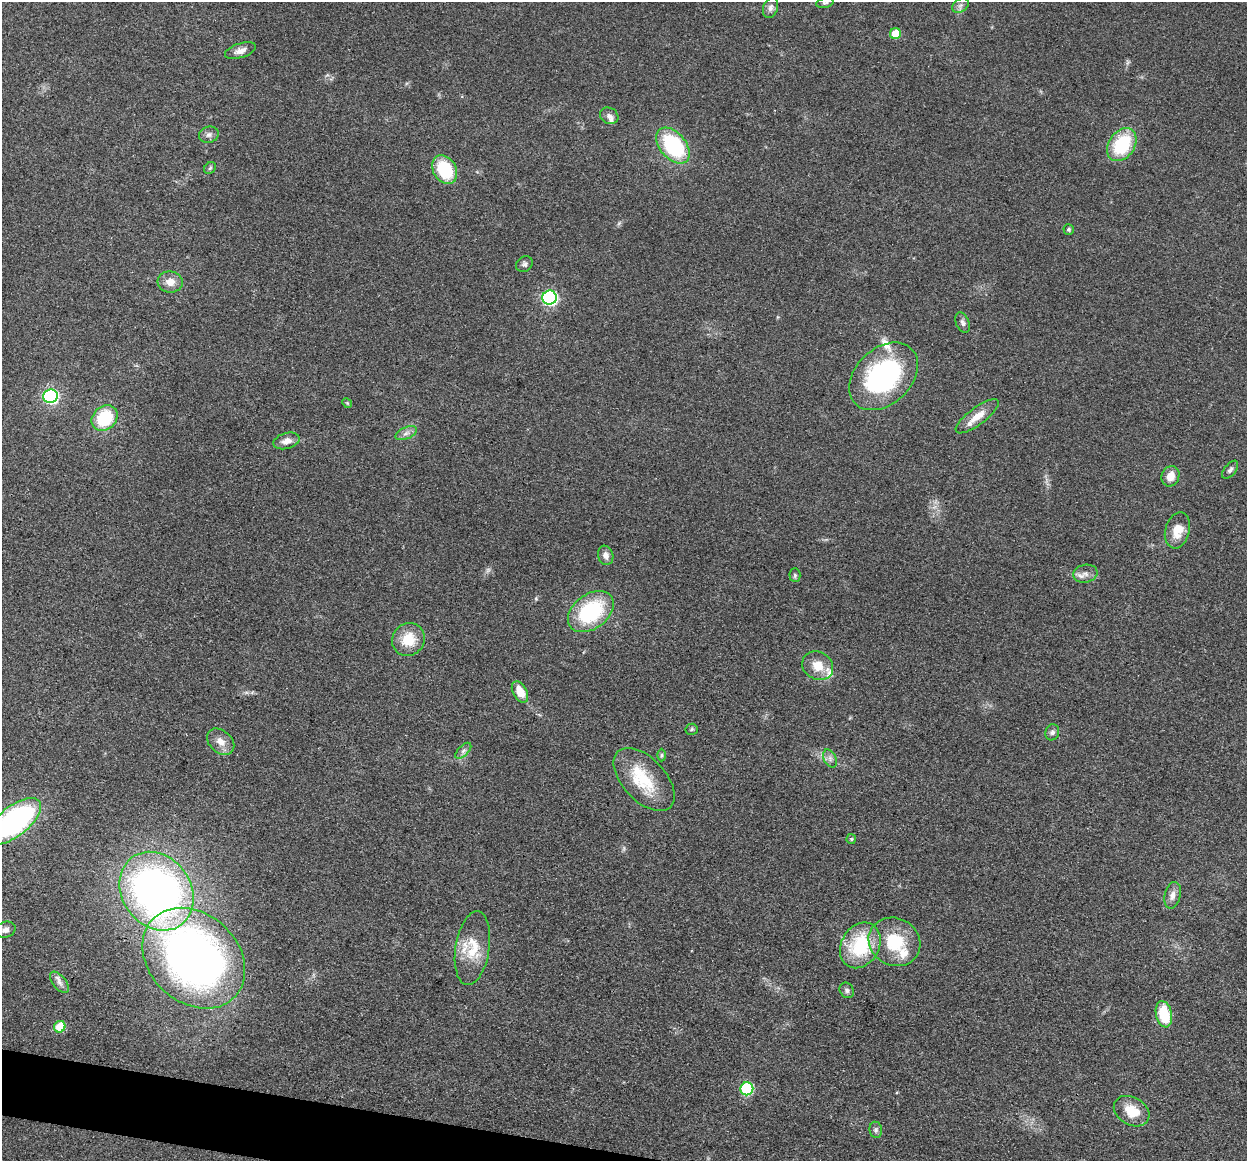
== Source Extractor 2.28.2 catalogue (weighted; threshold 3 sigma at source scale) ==
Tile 7 of 4 x 4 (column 3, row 2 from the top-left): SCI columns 2498-3742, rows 2447-3605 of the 4993 x 5012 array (HDU 1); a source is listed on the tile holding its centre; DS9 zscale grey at full resolution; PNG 1249 x 1163 px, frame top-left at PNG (2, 2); each listed source drawn as its Kron ellipse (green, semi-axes under 4 px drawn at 4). Shown black and unused: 2% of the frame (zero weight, under 3 of 4 exposures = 1% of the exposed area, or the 3 px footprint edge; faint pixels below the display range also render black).
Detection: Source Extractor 2.28.2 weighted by HDU 2 'WHT'; one run over the whole footprint, this tile lists its part. Background 0.103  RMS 0.0077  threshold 0.0345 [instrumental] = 3 sigma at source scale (4.5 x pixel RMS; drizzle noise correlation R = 1.50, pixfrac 1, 0.05/0.05 arcsec/px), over >= 5 px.
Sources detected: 62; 1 too faint to see at this stretch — neither listed nor drawn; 5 inside a brighter listed object's ellipse — not listed separately; the other 56 listed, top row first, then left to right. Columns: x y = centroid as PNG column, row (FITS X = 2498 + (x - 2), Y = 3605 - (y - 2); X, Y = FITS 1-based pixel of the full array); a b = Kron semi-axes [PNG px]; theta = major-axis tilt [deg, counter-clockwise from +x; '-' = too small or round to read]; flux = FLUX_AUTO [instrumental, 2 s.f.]
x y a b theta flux
825 3 9 5 11 1.6
960 5 9 6 35 2.7
770 8 11 7 72 3.1
895 34 5 5 - 15
240 51 16 7 18 5.3
609 116 9 8 - 3.1
209 135 10 8 14 3.1
1122 145 18 13 56 48
673 146 21 13 -50 75
210 168 6 5 - 1.5
445 170 15 11 -59 39
1069 229 5 5 - 1.5
524 264 9 7 37 2.3
170 282 12 10 -6 8
549 298 7 7 - 160
963 323 11 6 -67 2.5
884 376 39 28 44 120
50 396 7 7 - 160
347 403 5 4 - 0.9
977 416 26 8 37 11
105 418 14 11 43 40
406 433 11 6 25 3.6
287 441 13 8 15 5.6
1230 470 11 5 51 2.4
1170 476 10 8 66 8.5
1177 530 18 12 74 14
606 555 10 7 -72 4.6
1085 574 12 9 10 4.9
795 575 7 5 -88 1.5
591 612 25 17 37 69
408 640 17 16 - 19
818 666 16 13 -31 13
520 692 11 7 -61 11
692 729 6 5 - 1.2
1052 732 8 6 72 2.6
221 742 15 11 -42 7.6
463 751 10 5 45 2.5
662 755 6 4 89 1.2
830 758 10 6 -65 3
644 779 38 21 -47 34
14 821 32 15 38 180
851 839 5 5 - 1
157 891 42 34 -53 400
1173 895 13 8 76 5
5 930 10 8 20 4.2
894 942 26 23 -29 38
860 945 24 19 59 48
472 948 37 17 81 24
194 958 57 44 -43 460
59 982 12 6 -51 3.8
847 990 8 6 -58 2.2
1164 1014 13 8 -78 30
60 1027 6 5 - 23
747 1089 6 6 - 63
1132 1111 19 13 -30 16
876 1130 8 6 -80 2
Isophote crosses this tile's border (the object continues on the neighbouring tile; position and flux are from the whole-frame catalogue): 1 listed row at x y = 14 821